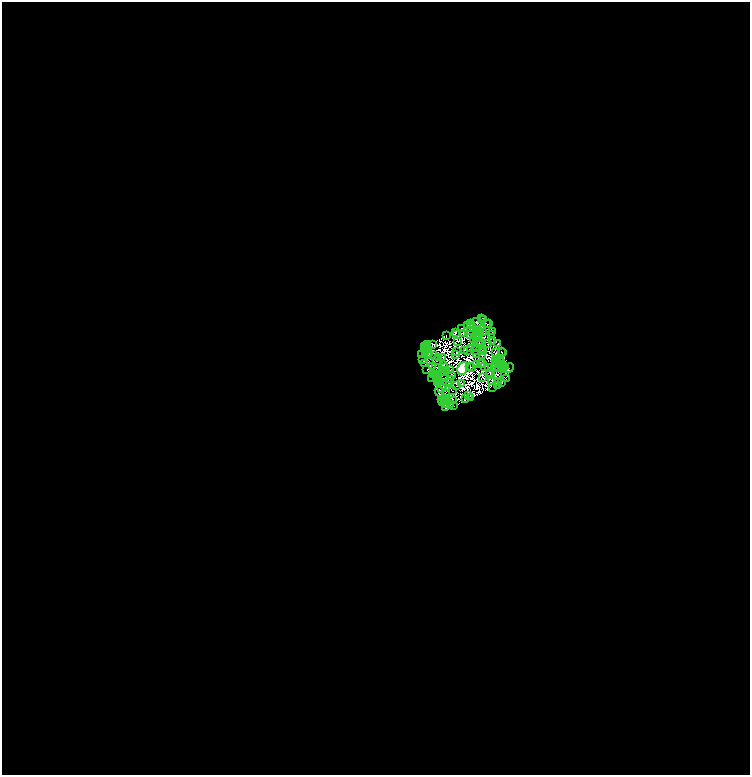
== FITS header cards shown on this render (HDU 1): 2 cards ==
NAXIS1  =                 1496
NAXIS2  =                 1546

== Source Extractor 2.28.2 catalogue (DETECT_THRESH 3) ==
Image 1496 x 1546 px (HDU 1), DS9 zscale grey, zoomed out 1/2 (1 PNG px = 2 x 2 image px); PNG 752 x 777 px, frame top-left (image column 1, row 1546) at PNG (2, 2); each listed source drawn as its Kron ellipse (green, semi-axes under 4 px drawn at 4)
Background 2.04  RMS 0.052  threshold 0.156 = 3 sigma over >= 5 px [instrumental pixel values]
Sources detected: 351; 220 cannot appear on this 1/2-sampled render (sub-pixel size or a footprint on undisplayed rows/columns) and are neither listed nor drawn; the other 131 listed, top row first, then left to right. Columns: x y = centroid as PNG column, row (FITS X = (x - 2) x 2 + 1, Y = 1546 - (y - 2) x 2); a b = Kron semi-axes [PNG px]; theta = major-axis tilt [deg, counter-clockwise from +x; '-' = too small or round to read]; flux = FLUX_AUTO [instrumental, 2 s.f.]
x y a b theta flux
481 318 3 1 - 11
483 320 2 1 - 4.2
477 322 5 2 - 17
486 323 2 1 - 7.9
471 324 3 2 - 19
488 324 2 1 - 1.9
467 326 3 2 - 20
461 328 2 1 - 11
470 328 2 1 - 1.6
470 331 2 2 - 2.2
477 331 3 1 - 0.22
480 331 3 1 - 2.4
492 331 2 1 - 4.3
456 333 2 1 - 2.2
479 333 2 1 - 1.1
483 333 3 1 - 0.22
462 334 3 2 - 4.6
471 334 2 1 - 11
479 334 2 1 - 2.6
491 334 2 1 - 6.3
446 335 2 1 - 5.4
457 335 3 1 - 1.2
476 338 2 1 - 3
473 339 2 1 - 6.7
479 339 3 1 - 0.14
458 341 2 2 - 1.8
492 342 2 1 - 2.9
479 343 4 2 - 3
482 343 2 1 - 4.4
428 344 2 1 - 13
488 344 2 1 - 4.7
498 344 2 1 - 10
432 345 3 1 - 9.9
424 346 2 1 - 12
426 346 3 1 - 6.3
428 348 2 1 - 7.6
475 348 4 1 - 0.16
480 348 2 1 - 0.81
426 349 2 2 - 8.7
470 349 3 1 - 1.9
465 350 2 1 - 1.6
468 350 2 1 - 1.6
475 351 2 1 - 4.1
483 351 3 1 - 4
501 351 2 1 - 9
457 352 2 1 - 0.37
426 353 3 1 - 0.14
496 353 2 2 - 4.9
502 353 2 1 - 7.5
427 354 3 1 - 0.71
429 354 2 2 - 6.7
455 354 2 1 - 5.3
476 354 2 1 - 0.19
421 355 2 1 - 9.5
434 355 2 1 - 9
482 355 2 1 - 5.8
443 357 2 1 - 0.64
438 358 2 1 - 1.3
499 359 2 1 - 3.8
422 360 2 1 - 8.7
496 360 2 1 - 0.77
498 360 2 1 - 1.2
437 361 2 1 - 0.57
501 362 3 1 - 4.7
481 363 2 1 - 2.1
425 364 2 2 - 22
476 364 2 1 - 4.2
483 364 2 2 - 1.5
495 364 2 1 - 3.8
443 365 3 1 - 5.1
498 366 3 1 - 6.2
501 366 4 2 - 4.7
433 367 2 1 - 3.6
436 367 3 2 - 8
470 367 2 1 - 5.6
471 367 2 1 - 5.1
485 367 2 1 - 6.4
489 367 2 1 - 2
495 367 2 1 - 3.2
504 367 2 1 - 8.4
445 368 2 1 - 2.1
463 368 7 5 64 17000
509 368 5 1 - 13
427 369 2 1 - 8.7
504 369 2 1 - 3.9
449 370 2 1 - 2.4
442 371 2 1 - 2.8
444 371 2 1 - 3.2
446 371 2 1 - 5.7
491 372 2 1 - 4.1
489 374 3 1 - 2.7
498 374 2 1 - 3.7
433 375 2 1 - 2.6
436 375 3 1 - 5.3
452 375 3 2 - 3.3
438 376 2 1 - 2.7
482 377 2 1 - 1.7
431 378 2 1 - 23
437 379 2 1 - 4.6
450 379 2 1 - 1.6
506 379 2 1 - 0.46
439 380 2 1 - 1.4
437 382 2 1 - 4.7
440 382 2 1 - 0.79
448 382 2 1 - 5.5
492 382 3 1 - 6.6
498 382 3 1 - 5.6
501 382 4 2 - 13
450 383 4 1 - 3.3
462 384 2 1 - 4.1
443 385 4 1 - 4.4
497 385 3 1 - 9.2
456 386 2 1 - 5.5
493 387 2 1 - 10
441 388 2 1 - 8.6
439 391 5 4 - 95
453 391 2 1 - 1.6
446 394 2 1 - 1.8
469 396 3 2 - 0.46
444 398 2 1 - 3.9
466 398 3 2 - 230
470 398 3 1 - 24
442 400 3 1 - 5.6
447 400 2 1 - 13
445 401 2 2 - 10
453 401 2 1 - 0.31
443 402 2 1 - 6.9
446 405 3 2 - 34
450 405 2 1 - 6.2
454 405 3 1 - 7.3
446 408 4 2 - 42
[220 sub-pixel or undisplayed-footprint detections neither listed nor drawn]